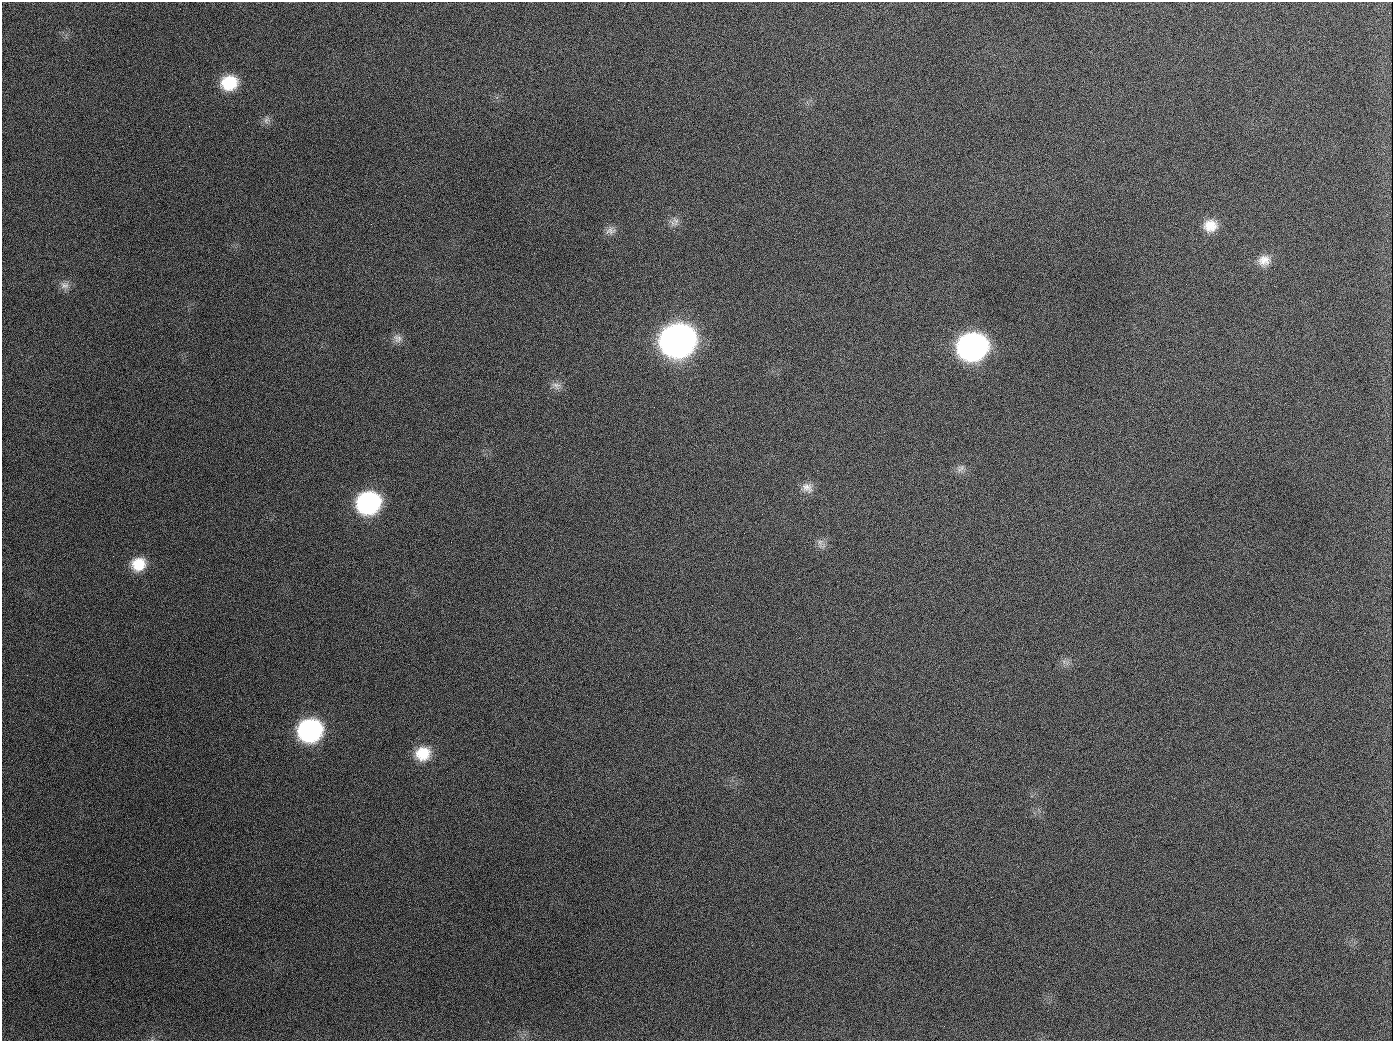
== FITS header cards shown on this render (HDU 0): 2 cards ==
NAXIS1  =                 1391
NAXIS2  =                 1039

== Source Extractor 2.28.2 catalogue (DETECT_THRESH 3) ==
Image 1391 x 1039 px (HDU 0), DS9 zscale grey, 1 PNG px = 1 image px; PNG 1395 x 1043 px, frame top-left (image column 1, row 1039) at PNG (2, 2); no overlay
Background 1530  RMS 70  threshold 209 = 3 sigma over >= 5 px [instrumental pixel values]
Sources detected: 21; all 21 listed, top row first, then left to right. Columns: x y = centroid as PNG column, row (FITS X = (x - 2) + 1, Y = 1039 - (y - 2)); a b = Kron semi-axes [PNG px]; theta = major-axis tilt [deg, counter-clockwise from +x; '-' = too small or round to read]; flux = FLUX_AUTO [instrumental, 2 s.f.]
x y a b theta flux
229 83 17 14 14 1.8e+05
266 120 10 8 64 2.0e+04
189 126 2 2 - 6.8e+03
675 221 14 8 -85 2.9e+04
1210 226 17 15 5 8.0e+04
610 231 14 10 13 3.1e+04
1264 260 17 14 14 5.8e+04
64 285 13 10 -8 3.1e+04
398 338 13 11 -41 3.2e+04
678 340 19 17 16 5.3e+06
972 347 19 16 10 2.4e+06
556 386 14 9 -22 3.2e+04
654 407 3 2 - 3.8e+03
961 468 14 8 39 2.5e+04
807 487 15 12 -38 4.3e+04
369 503 17 16 - 9.3e+05
820 543 14 7 -89 2.5e+04
138 564 16 15 - 1.2e+05
310 730 17 16 - 9.7e+05
423 754 18 16 19 1.3e+05
944 1026 3 2 - 5.9e+03